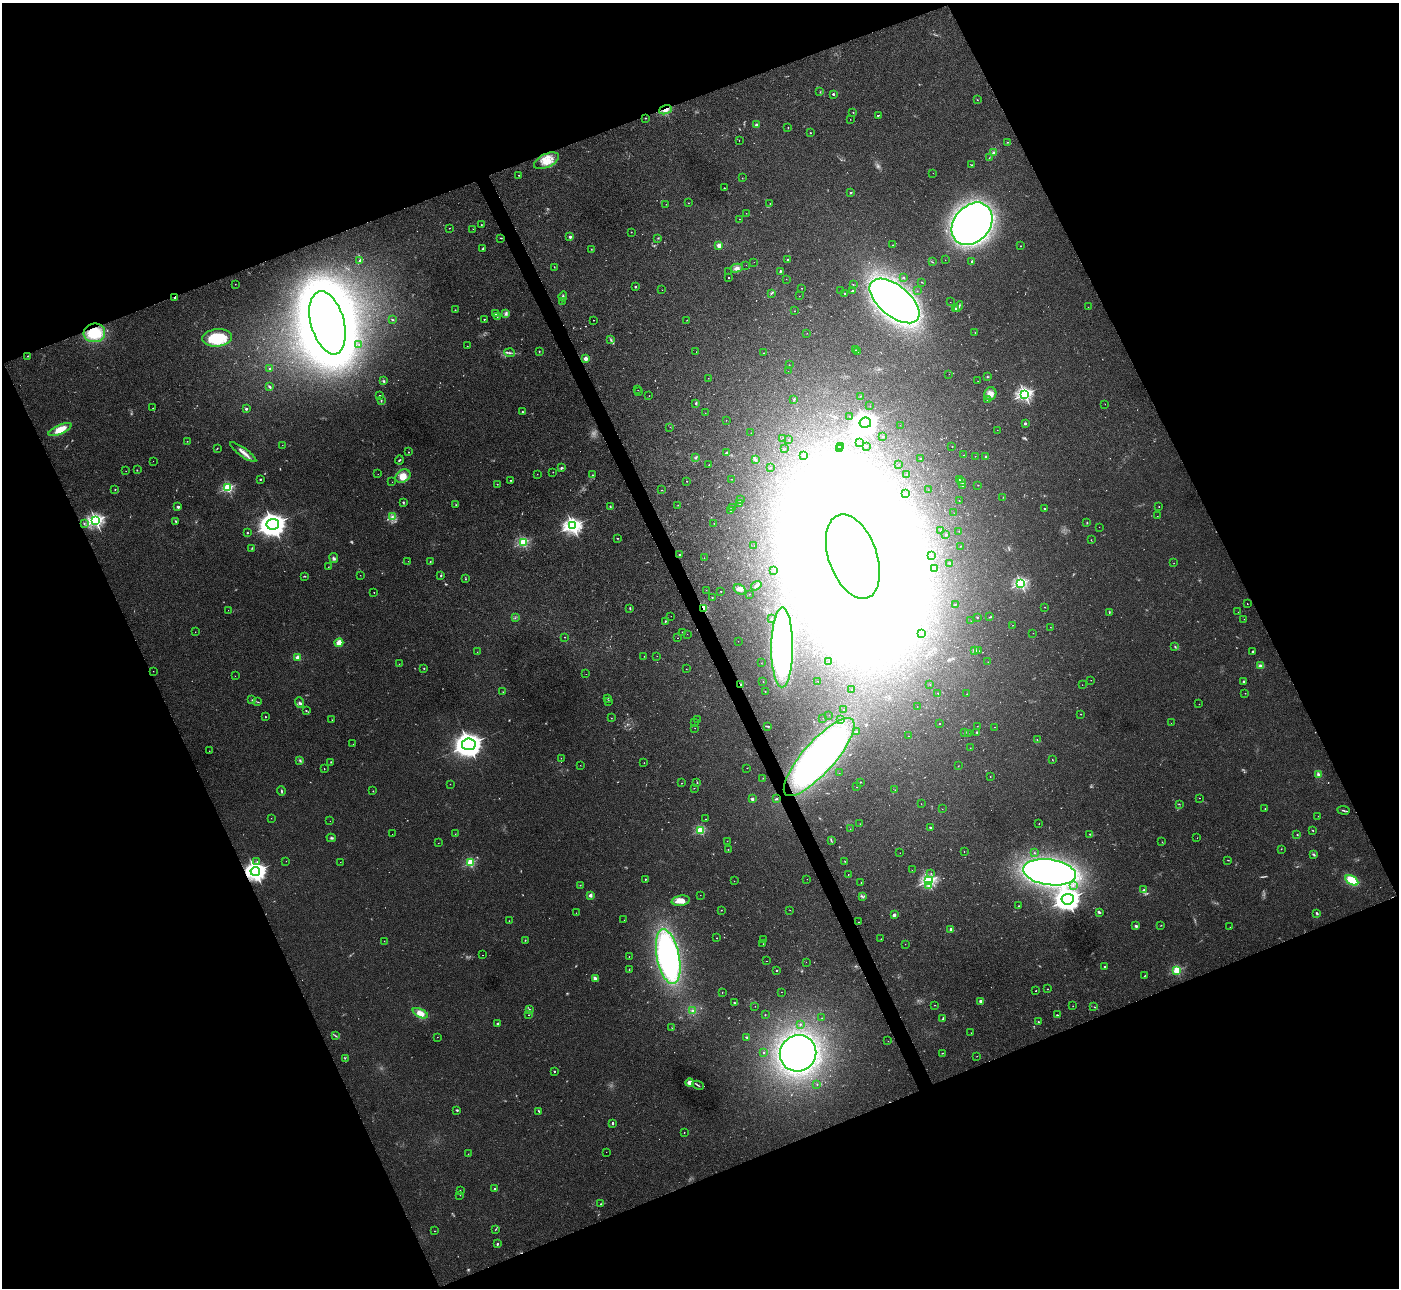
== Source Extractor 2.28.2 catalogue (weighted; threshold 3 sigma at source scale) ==
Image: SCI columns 42-5628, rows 186-5326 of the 5657 x 5637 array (HDU 1 of 3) = the unmasked area's bounding box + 8 px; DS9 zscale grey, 4 x 4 block average (1 PNG px = mean of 4 x 4 image px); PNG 1401 x 1290 px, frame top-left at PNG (2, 3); each listed source drawn as its Kron ellipse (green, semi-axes under 4 px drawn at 4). Shown black and unused: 43% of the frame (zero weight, under 2 of 3 exposures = <1% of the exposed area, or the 3 px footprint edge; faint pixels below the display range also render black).
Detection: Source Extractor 2.28.2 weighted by HDU 2 'WHT'. Background 0.0422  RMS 0.0074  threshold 0.0332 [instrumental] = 3 sigma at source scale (4.5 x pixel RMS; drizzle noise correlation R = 1.50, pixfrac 1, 0.05/0.05 arcsec/px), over >= 5 px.
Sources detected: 657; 68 too faint to see at this stretch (4 x 4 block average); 31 inside a brighter object's white glare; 7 cosmic-ray / hot-pixel residue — neither listed nor drawn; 7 coinciding with a brighter row at this scale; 15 inside a brighter listed object's ellipse — not listed separately; of the other 529, all 500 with FLUX_AUTO >= 0.694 (the completeness limit of this list) listed and drawn (29 fainter detections not listed), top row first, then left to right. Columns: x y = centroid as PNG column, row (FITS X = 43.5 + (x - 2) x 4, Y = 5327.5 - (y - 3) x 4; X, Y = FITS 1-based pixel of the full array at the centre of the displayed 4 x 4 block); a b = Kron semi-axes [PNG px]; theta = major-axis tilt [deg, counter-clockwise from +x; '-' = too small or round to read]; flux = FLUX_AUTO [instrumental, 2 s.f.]
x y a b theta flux
820 92 2 2 - 2.2
833 94 2 2 - 26
977 100 2 2 - 1.4
665 110 7 3 18 25
853 112 2 2 - 2
878 115 2 2 - 3.9
645 118 2 2 - 2.5
850 119 2 2 - 1
757 125 2 2 - 73
788 128 2 2 - 2
810 133 2 2 - 2.7
739 140 2 2 - 1
1007 142 2 2 - 2.7
993 153 3 2 - 6.5
989 158 2 2 - 1.4
546 161 13 6 25 50
972 165 3 2 - 3.8
933 173 2 2 - 1.3
519 175 2 2 - 2.4
742 178 2 2 - 1.7
724 188 2 2 - 2.4
851 193 2 2 - 14
688 203 2 2 - 1.2
770 203 2 2 - 1
666 204 2 2 - 1
746 213 2 2 - 0.88
739 219 2 2 - 1.6
972 224 23 18 49 2300
481 225 2 2 - 1.9
449 228 2 2 - 1.4
473 229 2 2 - 1.1
631 232 2 2 - 2.8
570 237 2 2 - 41
501 238 3 2 - 2.3
658 238 3 2 - 2.9
719 245 2 2 - 130
892 245 2 2 - 1.3
1021 246 2 2 - 3.1
483 249 3 2 - 8.6
591 249 2 2 - 1.5
788 259 2 2 - 2.9
945 260 2 2 - 2
359 261 3 2 - 3.8
972 261 2 2 - 3.9
754 262 2 2 - 2.6
932 262 3 2 - 3
746 265 2 2 - 0.72
554 267 2 2 - 1.8
737 268 6 3 14 16
780 271 3 2 - 3.9
728 272 2 2 - 1
729 278 2 2 - 11
904 278 2 2 - 1.5
786 279 2 2 - 0.77
921 282 2 2 - 2.9
235 284 2 2 - 1.1
853 285 2 2 - 1.9
635 287 2 2 - 13
802 288 2 2 - 2.2
662 290 2 2 - 1.1
840 291 2 2 - 2
853 291 2 2 - 4.4
917 291 2 2 - 1.2
771 293 3 2 - 4.6
845 294 3 2 - 3.4
563 296 5 2 - 8.3
799 296 2 2 - 0.79
175 297 2 2 - 31
562 301 2 2 - 1.4
895 301 30 15 -39 2500
950 302 2 2 - 1
959 307 5 2 - 8.3
1088 307 2 2 - 0.85
955 308 3 2 - 4.6
455 310 2 2 - 2.4
795 311 2 2 - 1.1
496 314 3 2 - 3.1
506 314 3 2 - 3.8
497 317 3 2 - 3.1
484 319 2 2 - 6.6
393 320 3 2 - 3.4
593 320 2 2 - 1.4
687 320 3 2 - 1.8
327 323 32 16 -74 5000
94 333 11 9 6 150
807 333 2 2 - 1.2
975 333 2 2 - 1.3
217 338 15 8 5 170
611 340 3 2 - 3.9
359 345 2 2 - 0.81
467 346 2 2 - 1.1
856 350 2 2 - 1
539 351 2 2 - 2.6
858 351 2 2 - 3.1
696 352 2 2 - 0.78
509 353 5 2 - 7.7
764 353 2 2 - 2.5
28 356 2 2 - 1.8
586 359 2 2 - 110
789 365 2 2 - 1.1
270 369 3 2 - 7.2
788 371 2 2 - 1.3
949 374 2 2 - 0.73
987 377 2 2 - 3.2
708 378 2 2 - 1.5
383 381 3 3 - 4.6
978 381 2 2 - 0.82
270 387 3 2 - 8
638 390 2 2 - 0.74
639 392 2 2 - 1.1
990 394 7 6 - 27
1024 394 3 2 - 1100
379 395 2 2 - 3.7
649 396 2 2 - 1.3
860 396 2 2 - 1.3
794 399 2 2 - 12
987 400 2 2 - 2.1
381 401 4 2 - 2.1
696 403 3 2 - 4.4
1105 404 2 2 - 1.2
870 406 2 2 - 1.3
153 408 2 2 - 1.5
246 409 2 2 - 22
523 412 3 2 - 3.7
705 413 2 2 - 1.1
850 416 2 2 - 1.2
726 420 2 2 - 1.2
865 423 6 5 - 3500
1025 423 2 2 - 33
900 425 2 2 - 0.82
670 427 2 2 - 1.8
60 430 12 4 24 69
997 430 2 2 - 0.94
751 433 2 2 - 1.2
883 436 2 2 - 2.3
783 438 2 2 - 0.92
789 439 2 2 - 1.1
187 441 2 2 - 1.2
859 443 2 2 - 1.5
282 445 2 2 - 0.78
841 446 2 2 - 32
867 446 2 2 - 0.95
952 447 2 2 - 2.3
217 448 3 2 - 2.1
839 448 2 2 - 0.72
784 449 2 2 - 1.3
243 452 16 3 -35 27
408 452 2 2 - 1.6
726 453 3 2 - 3.3
803 455 2 2 - 6.7
964 455 2 2 - 1.4
975 456 2 2 - 1.6
985 457 3 2 - 4.2
696 458 2 2 - 3.9
920 458 2 2 - 2.2
755 459 4 2 - 5.2
399 460 4 2 - 4.6
153 461 2 2 - 0.95
899 464 2 2 - 1.2
709 465 2 2 - 1.8
770 467 2 2 - 1.1
561 468 3 2 - 5.6
137 470 2 2 - 1.9
126 471 2 2 - 1.2
553 472 2 2 - 1.1
378 474 2 2 - 0.87
537 474 2 2 - 1.2
906 474 2 2 - 0.73
593 475 2 2 - 2.9
403 476 8 6 34 55
260 479 2 2 - 3.4
732 479 2 2 - 1.5
959 479 2 2 - 2.4
511 480 2 2 - 4.4
687 481 2 2 - 2.2
961 481 2 2 - 2.7
392 482 2 2 - 1.1
497 484 2 2 - 2.5
963 485 3 2 - 4.3
978 485 2 2 - 0.98
228 488 2 2 - 590
115 489 2 2 - 2.8
661 490 2 2 - 1.4
928 490 2 2 - 0.8
906 493 2 2 - 0.7
1003 497 2 2 - 1.6
740 500 2 2 - 1.4
959 501 2 2 - 1
403 502 2 2 - 5
740 504 2 2 - 1.3
456 505 2 2 - 1.5
678 505 2 2 - 1
610 506 4 2 - 2.6
1159 506 2 2 - 2.9
178 507 2 2 - 38
733 508 2 2 - 1.3
1045 509 2 2 - 3.7
730 510 2 2 - 5.1
954 513 2 2 - 0.69
1157 516 2 2 - 1.2
392 517 2 2 - 5.1
96 521 3 2 - 1100
176 521 2 2 - 3.8
1087 522 2 2 - 4.1
84 523 2 2 - 4.4
714 523 2 2 - 1
273 524 6 5 - 4000
573 526 3 3 - 1600
1099 527 2 2 - 0.89
941 530 2 2 - 1.2
959 531 2 2 - 1.1
247 533 2 2 - 9.9
946 534 2 2 - 3.4
617 538 2 2 - 2.1
1091 540 2 2 - 1.2
523 542 2 2 - 610
754 545 2 2 - 0.79
961 546 2 2 - 1.1
252 548 3 2 - 2.3
680 554 2 2 - 12
931 555 2 2 - 0.96
853 557 44 24 -70 19000
334 558 5 2 - 7.6
704 558 2 2 - 0.85
408 561 2 2 - 1.3
430 562 2 2 - 3.8
950 563 2 2 - 2.2
1174 563 2 2 - 1.1
328 567 2 2 - 1.2
935 569 2 2 - 1
773 570 2 2 - 0.83
360 575 2 2 - 1.1
441 575 2 2 - 4.2
305 576 2 2 - 2.6
465 579 3 2 - 2.3
1021 583 2 2 - 810
756 586 6 3 35 8.8
740 589 6 4 -31 18
706 590 2 2 - 0.97
721 591 2 2 - 1.9
374 592 2 2 - 4.3
750 594 2 2 - 0.84
712 597 2 2 - 4.9
1247 604 2 2 - 5.6
955 605 2 2 - 1.7
1044 607 2 2 - 1.4
630 608 3 2 - 3.4
704 609 3 2 - 92
228 610 2 2 - 0.92
1109 612 3 2 - 2.7
1238 612 2 2 - 1.1
671 616 2 2 - 1
977 617 2 2 - 7.2
990 617 2 2 - 2.8
515 618 2 2 - 1.6
771 619 2 2 - 2.3
1244 619 2 2 - 1.1
665 621 3 2 - 3.3
971 621 2 2 - 1.2
1013 625 2 2 - 0.99
1050 627 2 2 - 1.1
195 632 2 2 - 0.8
682 632 2 2 - 1.4
921 633 2 2 - 1.3
1033 633 2 2 - 0.74
687 634 2 2 - 1.6
564 637 2 2 - 2.5
677 638 2 2 - 14
738 641 2 2 - 0.86
339 643 4 3 - 45
782 647 40 11 90 1100
1175 647 3 2 - 3.9
975 650 2 2 - 55
979 651 2 2 - 1.5
1253 651 2 2 - 14
477 652 2 2 - 0.99
644 656 2 2 - 0.92
657 656 2 2 - 0.97
298 658 2 2 - 150
829 662 2 2 - 0.85
988 662 2 2 - 1.4
761 663 2 2 - 0.74
399 664 2 2 - 1.4
1260 666 4 3 - 9.1
424 668 2 2 - 2
686 669 2 2 - 1.3
153 671 2 2 - 1.3
586 674 2 2 - 2
235 676 2 2 - 0.8
1091 680 2 2 - 1.4
763 681 2 2 - 2.6
818 681 2 2 - 1.2
1243 681 2 2 - 14
930 684 2 2 - 1
741 685 2 2 - 18
1082 685 2 2 - 1.1
851 689 2 2 - 1.4
765 691 2 2 - 1.9
503 692 2 2 - 1
938 693 2 2 - 1
1245 693 2 2 - 1.2
967 694 2 2 - 0.91
607 698 2 2 - 1.9
252 700 3 2 - 2.2
608 701 2 2 - 2.6
258 702 2 2 - 1.5
299 703 5 2 - 6.6
1199 704 2 2 - 1.7
917 707 2 2 - 0.95
306 710 2 2 - 2.6
843 710 2 2 - 0.85
1081 714 2 2 - 2.3
829 715 2 2 - 1.1
265 717 2 2 - 4.6
611 718 2 2 - 1.2
823 718 2 2 - 0.73
332 720 2 2 - 1.4
698 720 2 2 - 4.1
841 720 2 2 - 2.7
695 722 2 2 - 0.98
1171 723 2 2 - 1
940 724 2 2 - 1.7
768 726 3 2 - 3.2
977 726 2 2 - 1.1
995 727 2 2 - 1.1
695 728 2 2 - 1
857 732 2 2 - 8.7
977 732 2 2 - 15
964 733 3 2 - 3
968 734 2 2 - 1.9
908 736 2 2 - 1.1
1037 740 2 2 - 1.7
353 744 2 2 - 0.79
469 744 7 6 - 4600
970 748 2 2 - 1.4
209 751 2 2 - 1.2
819 757 50 16 48 1700
561 758 2 2 - 1.2
1052 760 2 2 - 1.7
300 761 4 2 - 5
331 762 2 2 - 2.3
644 763 2 2 - 2
580 765 2 2 - 1
958 766 2 2 - 1.8
747 768 2 2 - 0.73
324 769 2 2 - 3.3
839 773 2 2 - 0.89
1318 774 4 3 - 8.8
990 777 2 2 - 1.5
763 778 2 2 - 1.2
860 782 2 2 - 2.1
682 783 2 2 - 1.4
697 783 2 2 - 2.3
450 784 2 2 - 0.79
857 787 2 2 - 1.2
694 788 2 2 - 1.2
895 790 2 2 - 1.4
281 791 4 2 - 4.7
373 791 2 2 - 4.6
1200 798 2 2 - 1.8
752 799 2 2 - 49
776 799 4 2 - 3.6
921 804 2 2 - 0.78
1179 804 2 2 - 1.7
942 809 2 2 - 1.1
1265 809 2 2 - 3.5
1343 810 6 2 -8 5.4
1318 816 2 2 - 1
271 818 2 2 - 0.86
705 819 2 2 - 1.8
330 821 2 2 - 0.93
860 824 2 2 - 1.3
1039 824 2 2 - 1.6
930 827 2 2 - 14
850 829 2 2 - 1.2
701 830 2 2 - 440
1312 830 2 2 - 2.2
392 834 2 2 - 2
455 834 2 2 - 1
1090 834 3 2 - 2.9
1297 834 2 2 - 1.7
331 838 4 2 - 6.4
1197 838 2 2 - 1
727 841 2 2 - 2
831 841 3 2 - 3.7
1162 842 2 2 - 1.9
438 843 2 2 - 0.84
728 849 2 2 - 1.4
1281 849 2 2 - 1.6
964 852 2 2 - 1.7
900 853 2 2 - 0.98
1034 853 2 2 - 4.2
1314 855 3 2 - 5.1
1228 860 3 2 - 2.1
286 861 2 2 - 0.85
845 861 2 2 - 1.8
257 862 3 2 - 3.8
340 862 2 2 - 0.74
470 863 2 2 - 440
912 870 2 2 - 0.81
255 871 5 4 - 1700
1050 872 27 12 -8 1800
931 873 2 2 - 2.1
848 874 2 2 - 2.1
645 879 2 2 - 2.2
807 879 2 2 - 0.85
1352 880 7 4 -31 96
734 881 2 2 - 1.1
928 881 2 2 - 1000
861 883 2 2 - 2.3
580 885 2 2 - 1.8
928 886 2 2 - 22
1073 886 2 2 - 1.9
1143 890 3 2 - 4.9
590 895 2 2 - 67
700 895 2 2 - 0.75
863 897 3 2 - 3.4
1068 899 6 5 - 3000
681 901 9 5 8 39
1019 906 2 2 - 2.2
721 910 2 2 - 2.1
790 910 2 2 - 0.92
576 913 2 2 - 1.3
1099 913 3 2 - 6.1
1317 913 3 2 - 5.1
894 915 2 2 - 54
624 920 2 2 - 1.4
509 921 2 2 - 1.9
859 922 2 2 - 1.9
1161 925 2 2 - 1.6
1136 926 3 2 - 8.4
1230 927 2 2 - 1.9
951 929 2 2 - 42
717 938 2 2 - 5.1
763 939 2 2 - 0.81
881 939 2 2 - 3.3
525 940 2 2 - 2.4
384 941 2 2 - 0.84
763 944 2 2 - 1
905 944 2 2 - 1.9
482 955 2 2 - 1.2
629 956 2 2 - 1.4
668 957 28 11 -79 1200
767 961 2 2 - 2.5
806 962 2 2 - 0.77
1105 967 2 2 - 3.8
629 970 2 2 - 2.1
777 970 2 2 - 7.4
1177 970 2 2 - 420
1144 976 2 2 - 2.1
595 978 3 2 - 14
1047 989 2 2 - 3.6
1036 991 2 2 - 3.3
722 992 2 2 - 1.5
781 992 2 2 - 0.8
981 1001 2 2 - 47
734 1003 2 2 - 4.4
935 1005 2 2 - 1.4
755 1006 2 2 - 0.82
1073 1006 2 2 - 2.6
1094 1007 2 2 - 1.8
529 1009 3 2 - 3.8
692 1010 3 2 - 4.3
420 1013 8 4 -26 38
529 1015 2 2 - 1.9
765 1015 2 2 - 2.5
1057 1015 2 2 - 3.9
822 1018 2 2 - 0.84
943 1018 3 2 - 3.9
1038 1022 2 2 - 2.5
497 1023 2 2 - 19
800 1024 2 2 - 1.5
672 1028 2 2 - 1.4
971 1033 2 2 - 0.99
336 1036 4 2 - 4
437 1037 2 2 - 1.2
747 1038 4 2 - 3.6
888 1041 2 2 - 0.72
763 1053 2 2 - 3.1
798 1053 19 18 - 1400
942 1053 3 2 - 2.4
977 1056 2 2 - 1.1
345 1058 2 2 - 2.3
554 1071 2 2 - 4.2
690 1083 4 3 - 30
817 1084 2 2 - 2.3
698 1085 6 2 -27 4.9
457 1110 2 2 - 5.1
539 1111 3 2 - 4.5
612 1123 3 2 - 6.4
684 1133 2 2 - 2.8
606 1152 2 2 - 0.94
468 1154 2 2 - 1.3
495 1189 2 2 - 23
460 1190 2 2 - 0.97
460 1195 2 2 - 2.1
601 1204 2 2 - 3.8
496 1229 3 2 - 2.8
434 1231 2 2 - 1.2
497 1244 2 2 - 17
Overlapping masked pixels (flux is a lower limit): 7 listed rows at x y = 665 110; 175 297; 94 333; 704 609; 741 685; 819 757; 255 871
Diffuse or blended objects may show on this block-average render without a row.